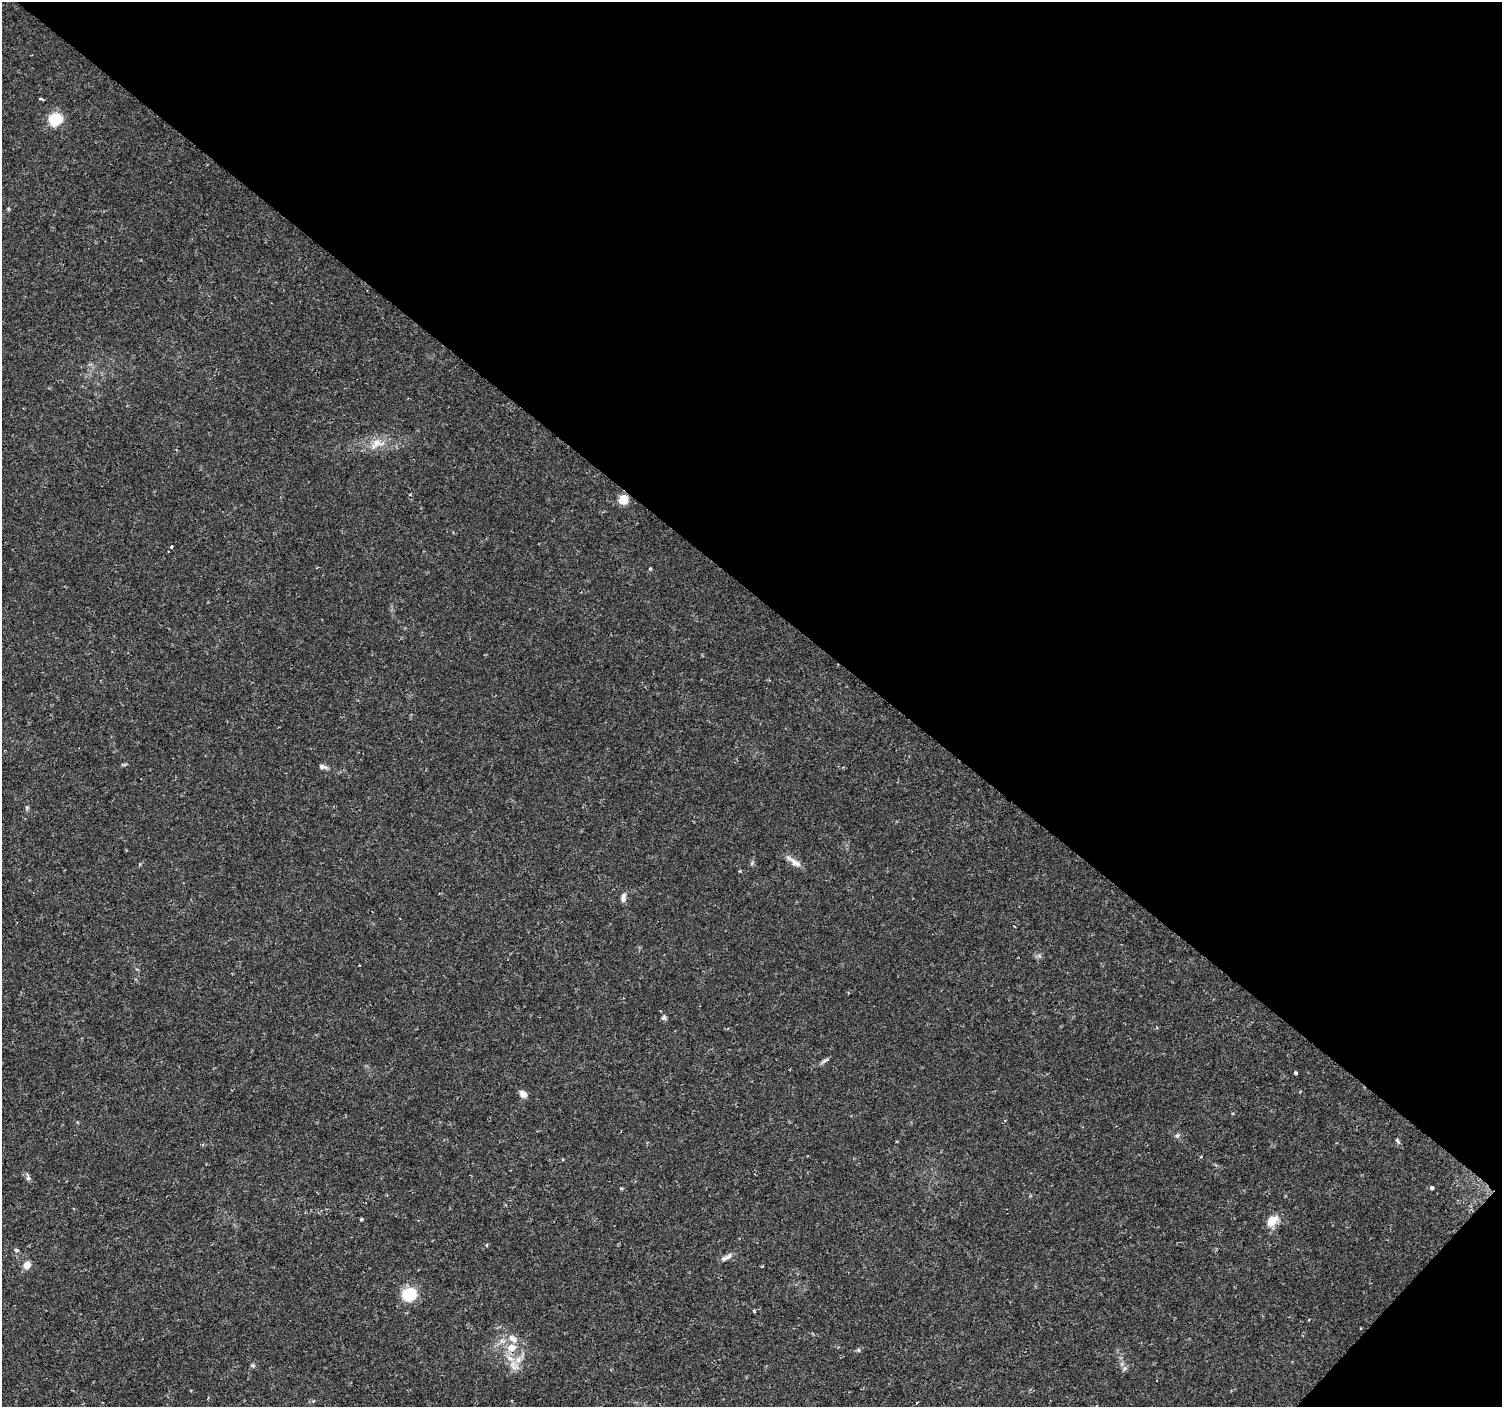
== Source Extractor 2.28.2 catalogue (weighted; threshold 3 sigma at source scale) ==
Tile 8 of 4 x 4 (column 4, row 2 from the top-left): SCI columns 4507-6006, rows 3046-4450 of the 6006 x 6026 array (HDU 1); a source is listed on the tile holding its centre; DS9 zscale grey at full resolution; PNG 1504 x 1409 px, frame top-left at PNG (2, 2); no overlay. Shown black and unused: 43% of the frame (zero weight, under 2 of 3 exposures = <1% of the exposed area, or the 3 px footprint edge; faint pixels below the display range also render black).
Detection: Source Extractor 2.28.2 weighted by HDU 2 'WHT'; one run over the whole footprint, this tile lists its part. Background 0.0217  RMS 0.0027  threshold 0.0123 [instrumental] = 3 sigma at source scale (4.5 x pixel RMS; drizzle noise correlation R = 1.50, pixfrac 1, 0.0396/0.0396 arcsec/px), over >= 5 px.
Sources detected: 34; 1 cosmic-ray / hot-pixel residue — not listed; the other 33 listed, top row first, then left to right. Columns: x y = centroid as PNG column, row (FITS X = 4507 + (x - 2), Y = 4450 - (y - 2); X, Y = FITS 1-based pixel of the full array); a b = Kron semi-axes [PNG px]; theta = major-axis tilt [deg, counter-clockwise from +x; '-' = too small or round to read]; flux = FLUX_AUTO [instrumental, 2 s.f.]
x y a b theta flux
41 99 6 3 -1 0.39
55 119 8 8 - 14
376 444 18 10 49 3.1
623 499 8 7 - 5.7
171 547 3 3 - 0.6
650 568 5 3 - 0.25
322 767 11 6 -17 0.88
795 862 24 7 -32 2.1
623 898 11 6 79 1.3
664 1017 6 6 - 0.59
824 1061 15 4 34 0.76
1296 1073 3 3 - 0.54
523 1094 10 7 -41 1.5
1177 1135 7 5 67 0.56
1398 1141 9 4 -57 0.57
28 1177 10 5 -79 0.73
621 1188 5 3 - 0.27
1432 1188 4 3 - 1
362 1219 3 3 - 0.46
1272 1221 16 11 42 3.3
486 1245 5 3 - 0.27
16 1250 6 4 -45 0.45
727 1257 16 6 30 1.4
27 1265 5 5 - 4.8
409 1294 10 9 - 13
754 1311 4 4 - 0.32
512 1339 14 8 -39 2
502 1341 8 6 -1 1.1
511 1348 10 8 17 3.1
253 1365 7 4 -20 0.41
514 1366 18 10 -42 3.2
1125 1368 6 4 71 0.55
917 1403 5 2 - 0.21